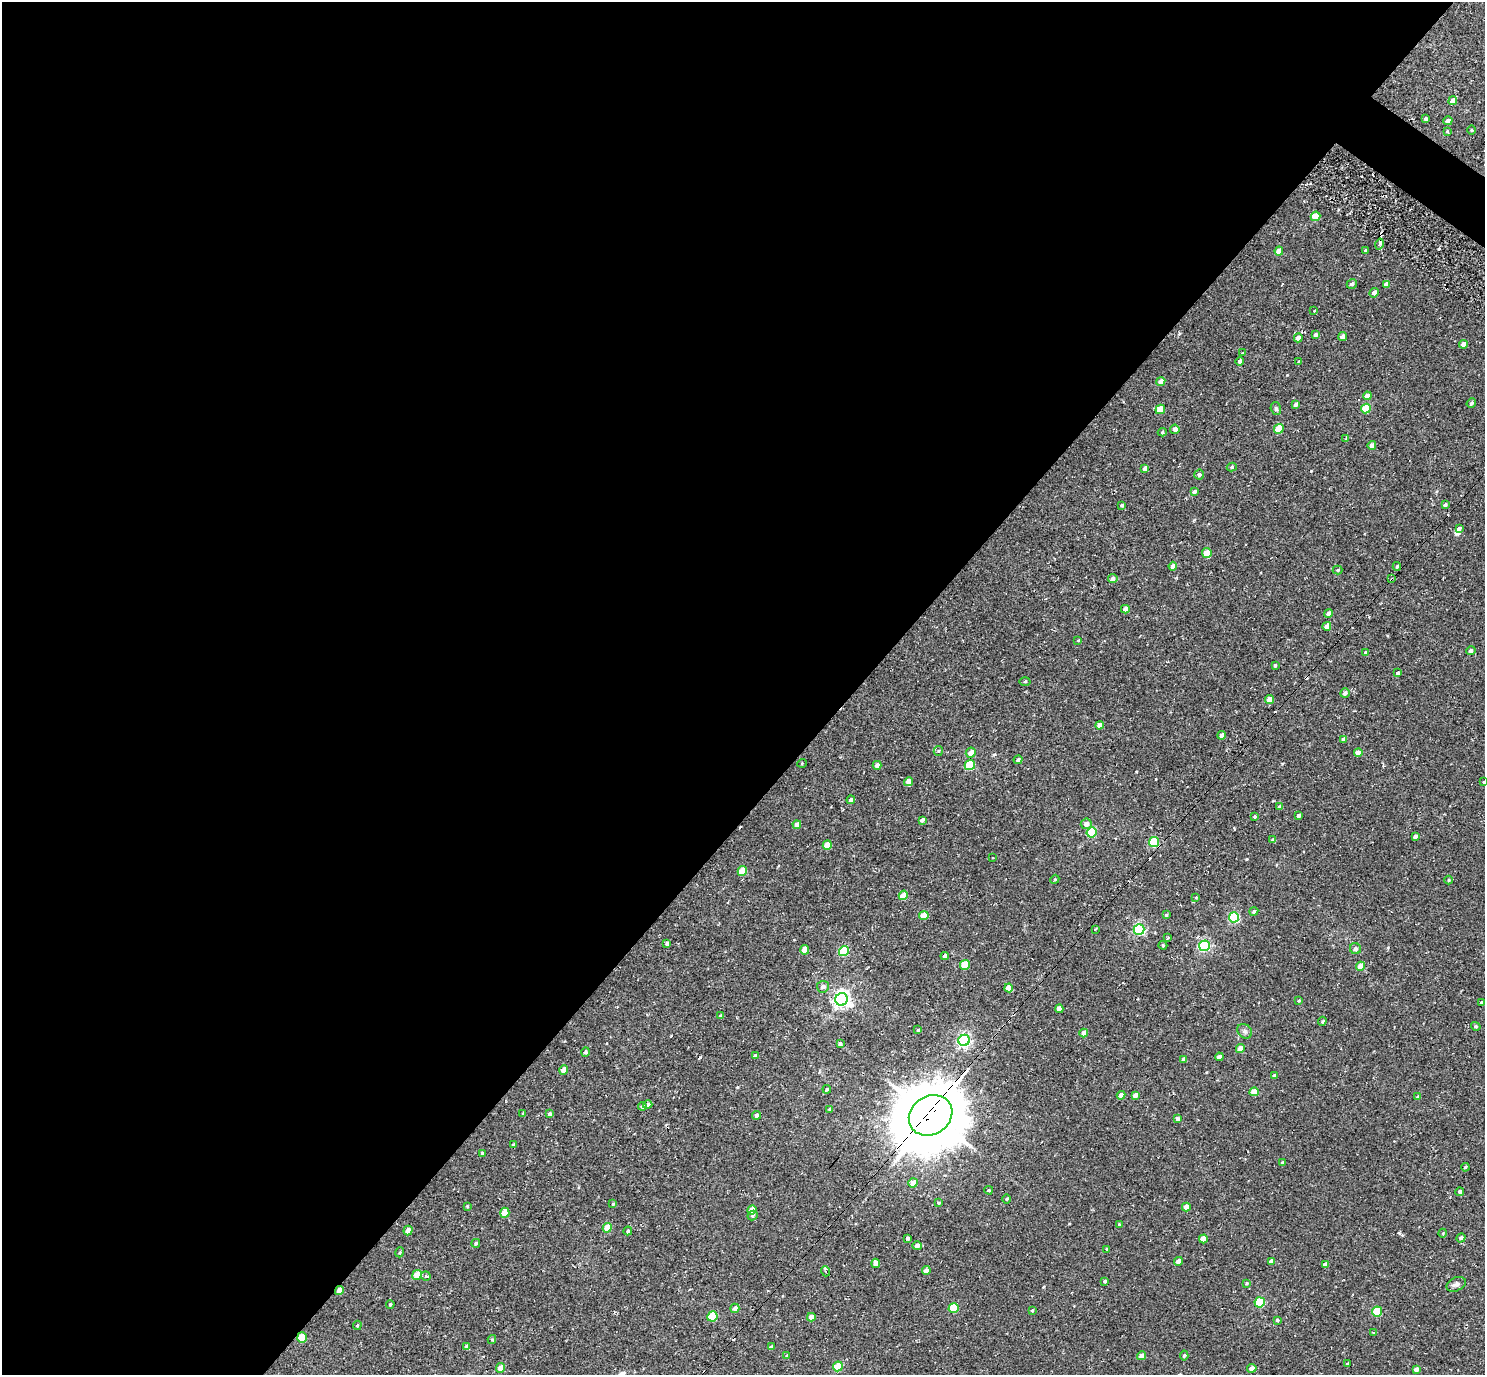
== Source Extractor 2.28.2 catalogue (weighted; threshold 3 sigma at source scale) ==
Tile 5 of 4 x 4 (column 1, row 2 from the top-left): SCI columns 40-1522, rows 2944-4316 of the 5972 x 5985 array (HDU 1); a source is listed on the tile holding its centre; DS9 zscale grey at full resolution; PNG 1487 x 1377 px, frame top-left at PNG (2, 2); each listed source drawn as its Kron ellipse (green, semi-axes under 4 px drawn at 4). Shown black and unused: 58% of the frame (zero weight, under 2 of 3 exposures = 3% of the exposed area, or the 3 px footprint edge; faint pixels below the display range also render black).
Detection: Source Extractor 2.28.2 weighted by HDU 2 'WHT'; one run over the whole footprint, this tile lists its part. Background 0.0401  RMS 0.011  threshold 0.0506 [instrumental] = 3 sigma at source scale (4.5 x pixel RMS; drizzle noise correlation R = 1.50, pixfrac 1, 0.05/0.05 arcsec/px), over >= 5 px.
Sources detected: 210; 11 cosmic-ray / hot-pixel residue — neither listed nor drawn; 1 inside a brighter listed object's ellipse — not listed separately; the other 198 listed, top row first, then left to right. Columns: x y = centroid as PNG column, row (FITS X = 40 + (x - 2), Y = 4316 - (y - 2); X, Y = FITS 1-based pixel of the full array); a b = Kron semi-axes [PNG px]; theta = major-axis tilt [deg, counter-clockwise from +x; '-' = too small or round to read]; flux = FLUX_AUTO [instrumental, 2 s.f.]
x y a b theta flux
1453 101 4 4 - 8.5
1426 119 4 3 - 2.1
1448 121 4 4 - 4.5
1471 130 4 3 - 1
1447 131 4 3 - 0.97
1315 216 5 4 - 27
1379 244 5 4 - 2.6
1366 250 3 3 - 17
1279 251 4 4 - 10
1352 284 5 4 - 2.9
1386 284 4 4 - 6.1
1374 293 5 4 - 5.1
1314 310 3 2 - 1.8
1315 335 4 4 - 2.7
1343 337 4 4 - 6.5
1298 338 4 4 - 7.7
1463 344 4 4 - 9
1243 353 3 2 - 1.6
1240 361 4 4 - 3.1
1298 361 3 2 - 1.3
1161 381 5 4 - 6.7
1367 396 4 4 - 7.4
1471 403 5 4 - 2.2
1296 404 4 3 - 3.8
1160 409 5 4 - 17
1276 409 6 5 - 2
1366 409 5 4 - 31
1175 429 4 4 - 5.8
1279 429 5 4 - 28
1162 432 4 4 - 1.5
1346 438 3 3 - 0.86
1372 445 4 4 - 6.5
1232 467 5 4 - 1.7
1145 468 4 4 - 5.2
1199 474 5 5 - 2.3
1194 492 4 4 - 3.1
1122 505 3 3 - 1.7
1445 505 4 3 - 2
1459 529 4 3 - 18
1207 553 5 5 - 23
1173 566 4 4 - 6.1
1397 566 4 3 - 1.8
1338 570 5 4 - 1.3
1113 578 5 4 - 3.7
1392 579 3 3 - 2.4
1125 609 4 4 - 6.9
1329 613 4 4 - 5.2
1327 626 4 4 - 10
1078 640 4 2 - 0.73
1471 651 4 4 - 3.2
1366 652 4 3 - 2
1275 665 4 3 - 1.7
1398 673 4 3 - 8.9
1025 681 5 3 - 1
1345 693 5 4 - 3.9
1269 699 4 4 - 7.7
1099 725 4 4 - 7.7
1222 735 4 4 - 6.4
1344 739 4 4 - 3.3
938 751 5 4 - 1.1
971 753 5 5 - 8.5
1358 753 4 4 - 8.3
1018 760 4 4 - 2.9
802 763 5 3 - 0.78
877 765 4 4 - 5.7
970 765 5 5 - 53
909 782 5 4 - 8.1
1484 782 3 3 - 1.1
851 800 4 4 - 3.7
1280 807 4 4 - 2.7
1254 816 3 3 - 1.5
1298 816 4 3 - 3.3
922 820 4 3 - 3.2
1086 824 5 5 - 5.9
797 825 4 4 - 6.8
1092 832 5 5 - 61
1415 836 4 3 - 3.1
1273 840 4 4 - 4.2
1154 842 5 5 - 64
827 845 5 4 - 14
992 858 2 2 - 0.69
742 871 5 4 - 28
1055 879 4 3 - 1.1
1448 880 4 3 - 0.93
903 895 5 4 - 19
1196 897 4 2 - 0.86
1254 911 4 4 - 2.5
924 915 5 4 - 15
1166 915 4 3 - 1.3
1234 917 5 5 - 91
1095 929 3 2 - 0.71
1139 929 5 5 - 130
1168 938 3 2 - 1.6
667 944 4 3 - 3.1
1163 945 4 4 - 1.3
1204 946 5 5 - 130
1355 949 6 5 - 2.9
805 950 5 4 - 12
844 951 5 5 - 61
945 956 4 4 - 5.3
965 965 5 5 - 32
1360 966 4 4 - 12
823 987 6 6 - 4.3
1009 988 4 4 - 11
842 999 6 6 - 400
1299 1001 4 3 - 1.3
1481 1002 4 3 - 1.1
1059 1009 4 4 - 8
721 1016 4 3 - 2.3
1322 1021 4 3 - 1.4
1476 1026 5 4 - 1.6
918 1030 3 3 - 1.6
1245 1031 8 6 -44 3.2
1084 1033 4 4 - 8.9
964 1040 6 5 - 220
840 1043 4 3 - 1.5
1240 1049 4 4 - 11
585 1052 4 4 - 2.1
755 1056 4 4 - 4.6
1219 1057 4 4 - 5.7
1184 1059 4 4 - 3.5
564 1070 5 4 - 9.9
1274 1075 4 3 - 2
827 1089 4 4 - 1.6
1254 1092 4 4 - 17
1121 1095 4 4 - 6
1135 1095 4 4 - 6.4
1418 1097 4 3 - 3.1
648 1105 5 4 - 3.5
642 1106 4 4 - 3.2
830 1109 4 3 - 2.1
523 1114 3 3 - 1.5
549 1114 4 3 - 2.2
757 1115 4 4 - 3.8
931 1115 23 19 33 8200
1178 1119 4 4 - 3.6
513 1145 4 3 - 2.1
482 1153 3 3 - 1.3
1282 1163 3 3 - 1.6
1465 1167 4 4 - 1.9
913 1183 5 4 - 9.9
989 1190 4 3 - 1.4
1460 1192 4 4 - 3.2
1007 1199 4 3 - 1
938 1203 4 3 - 2.6
613 1204 4 4 - 1.4
467 1206 4 3 - 0.98
1186 1207 4 4 - 7.7
752 1210 5 4 - 12
505 1213 5 4 - 18
753 1216 5 4 - 1.7
1119 1225 4 3 - 1.4
607 1228 5 4 - 17
408 1230 5 4 - 7.6
628 1231 4 4 - 1.7
1443 1233 4 3 - 0.84
908 1238 3 3 - 5.2
1461 1238 5 4 - 2.8
1203 1239 4 4 - 13
476 1243 4 4 - 1.5
917 1246 4 4 - 4.5
1107 1249 3 3 - 1.1
400 1252 5 3 - 1.1
1178 1261 4 4 - 6.5
1271 1261 4 3 - 3.3
876 1263 4 4 - 6.5
1325 1264 4 3 - 3.3
825 1271 5 3 - 1
926 1271 4 4 - 8
417 1275 5 4 - 15
426 1276 5 5 - 1.8
1105 1281 4 3 - 1.8
1246 1283 3 3 - 1.1
1456 1284 10 6 26 4
339 1290 4 4 - 8.3
1260 1302 5 5 - 59
390 1304 4 3 - 1.3
735 1308 5 4 - 5.1
954 1308 5 5 - 39
1032 1311 4 3 - 1.1
1377 1311 5 5 - 40
712 1316 5 5 - 53
811 1317 4 4 - 7.6
1277 1320 3 3 - 1.4
357 1325 5 4 - 1.3
1373 1333 3 3 - 3.7
302 1338 5 5 - 34
492 1339 4 4 - 1.3
467 1347 4 4 - 4.4
771 1347 4 4 - 2.8
787 1355 3 2 - 0.85
1184 1355 5 4 - 1.8
1141 1356 4 4 - 6.2
1347 1364 3 3 - 2.6
838 1366 5 4 - 24
501 1368 5 4 - 12
1252 1368 5 4 - 4.7
1416 1369 4 4 - 4.8
Overlapping masked pixels (flux is a lower limit): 5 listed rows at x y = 1392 579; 1154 842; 931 1115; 339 1290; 302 1338
Isophote crosses this tile's border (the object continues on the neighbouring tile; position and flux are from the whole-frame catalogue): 1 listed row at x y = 1484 782